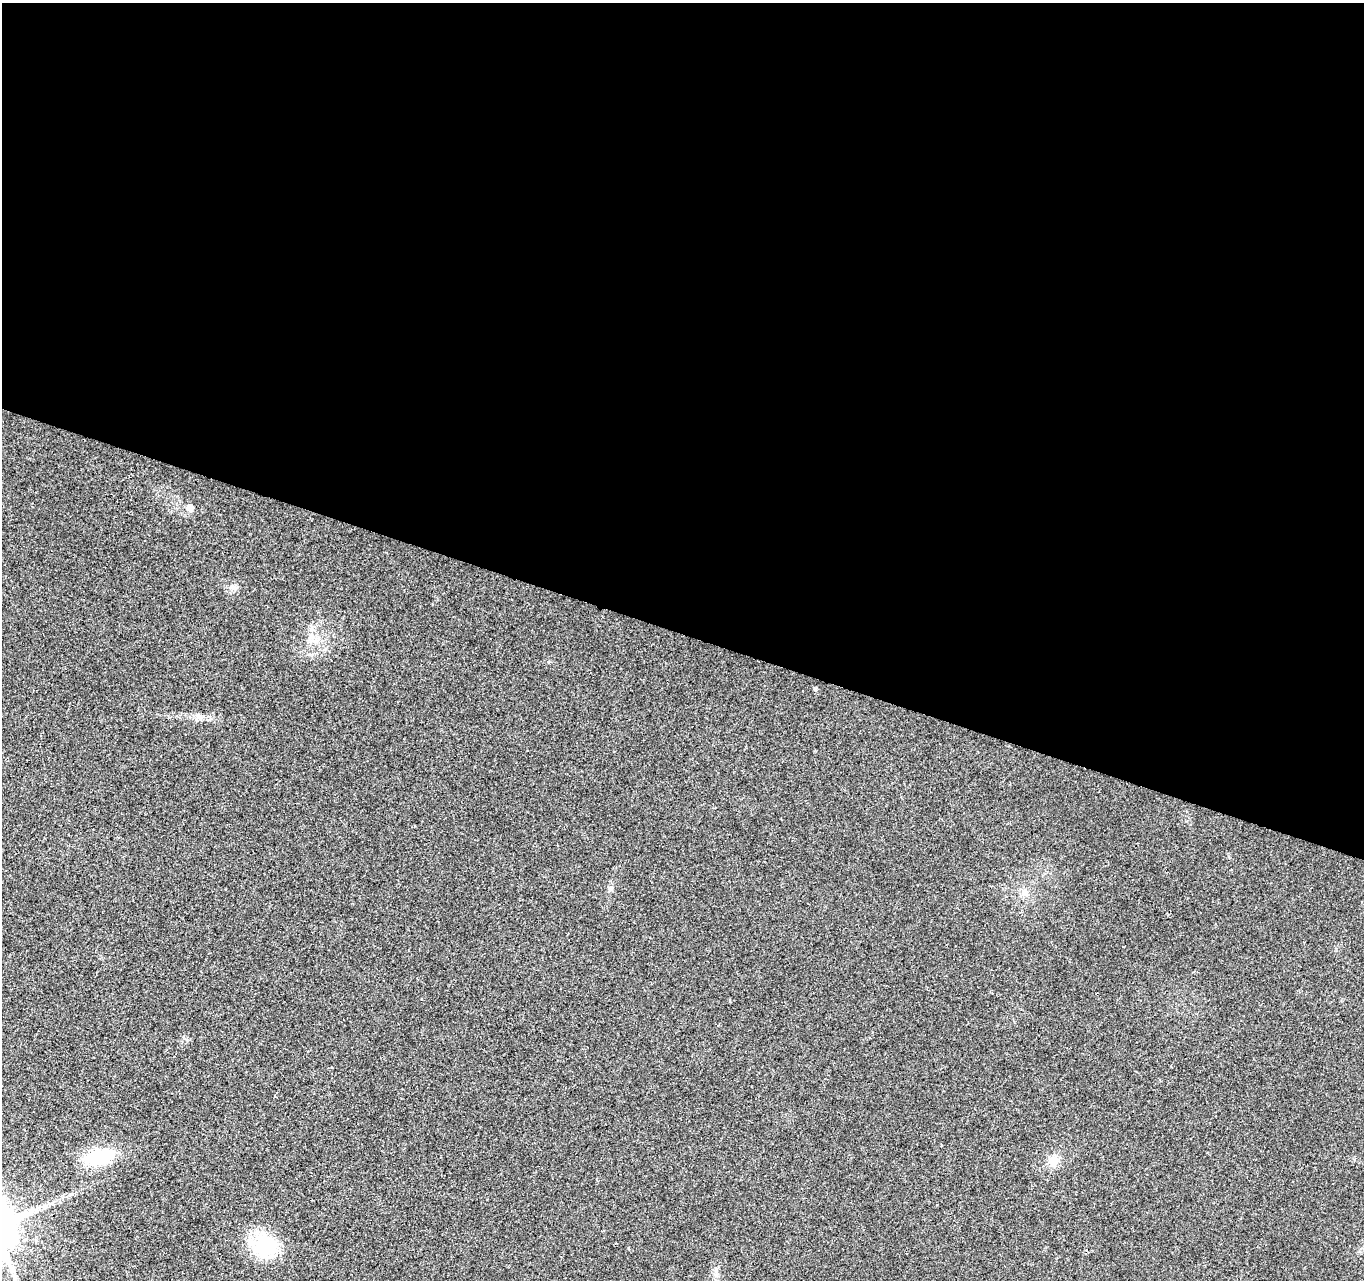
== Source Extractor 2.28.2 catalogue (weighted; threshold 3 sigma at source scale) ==
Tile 3 of 4 x 4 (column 3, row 1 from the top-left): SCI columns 2734-4095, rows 4113-5390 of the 5458 x 5603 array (HDU 1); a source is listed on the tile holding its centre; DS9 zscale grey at full resolution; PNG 1366 x 1282 px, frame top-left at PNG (2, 3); no overlay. Shown black and unused: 49% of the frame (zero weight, under 2 of 3 exposures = <1% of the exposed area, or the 3 px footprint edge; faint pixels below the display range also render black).
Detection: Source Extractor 2.28.2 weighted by HDU 2 'WHT'; one run over the whole footprint, this tile lists its part. Background 0.032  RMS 0.0057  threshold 0.0256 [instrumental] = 3 sigma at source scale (4.5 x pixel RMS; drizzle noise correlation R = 1.50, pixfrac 1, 0.0396/0.0396 arcsec/px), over >= 5 px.
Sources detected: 11; all 11 listed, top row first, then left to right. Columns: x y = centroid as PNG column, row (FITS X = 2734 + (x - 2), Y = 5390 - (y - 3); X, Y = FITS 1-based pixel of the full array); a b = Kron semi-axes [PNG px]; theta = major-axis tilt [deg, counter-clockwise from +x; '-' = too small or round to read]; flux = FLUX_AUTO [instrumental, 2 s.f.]
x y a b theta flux
190 508 6 6 - 4.4
234 587 10 7 -27 2.1
312 637 7 5 46 2
815 689 6 4 -45 0.75
199 717 11 6 -30 2.5
610 889 7 4 0 1.1
1025 893 10 9 - 3.5
99 1157 36 16 13 28
1053 1162 13 11 -86 6.2
37 1208 10 3 21 1.6
265 1246 30 29 - 31
Unlisted compact peaks at least as high as the median listed source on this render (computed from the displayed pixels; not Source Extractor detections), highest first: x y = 628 1248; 548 662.